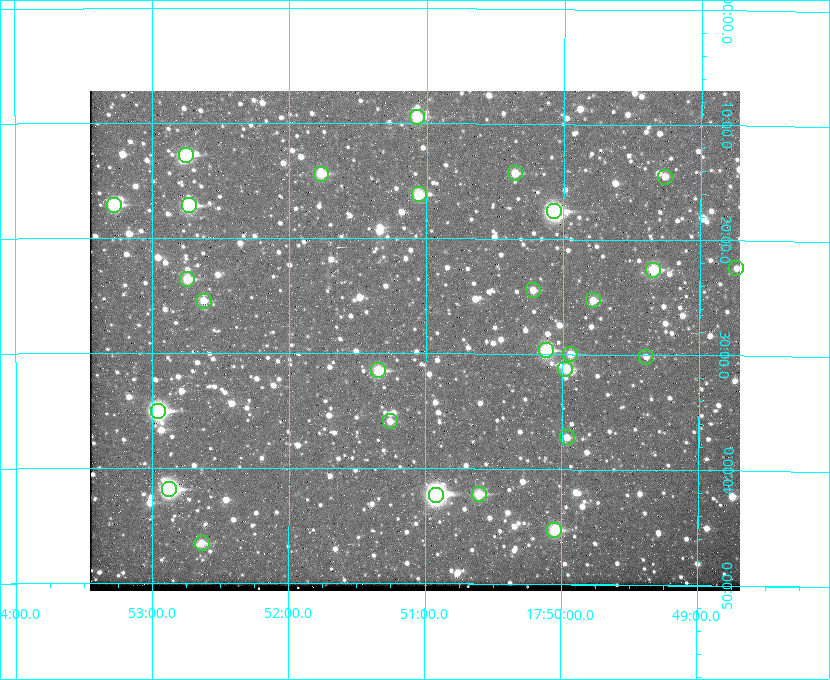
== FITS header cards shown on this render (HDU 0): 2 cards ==
NAXIS1  =                  650 / Width of table row in bytes
NAXIS2  =                  500 / Number of rows in table

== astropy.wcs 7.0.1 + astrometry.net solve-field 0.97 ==
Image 650 x 500 px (HDU 0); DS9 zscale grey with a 90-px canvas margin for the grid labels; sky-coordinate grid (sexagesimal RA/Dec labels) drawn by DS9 from the SOLVED WCS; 28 Tycho-2 reference stars matched to detected sources circled (green)
Header WCS: none
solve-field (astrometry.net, Tycho-2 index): SOLVED blind (the file carries no WCS)
Solved WCS: RA---TAN-SIP/DEC--TAN-SIP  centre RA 17:51:05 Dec +37:29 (267.77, +37.48 deg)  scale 5.22 arcsec/px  FOV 56.6' x 43.5'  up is +180 deg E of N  parity flipped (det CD > 0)
(file carries no celestial WCS; the grid is the blind solution)
Tycho-2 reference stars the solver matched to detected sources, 28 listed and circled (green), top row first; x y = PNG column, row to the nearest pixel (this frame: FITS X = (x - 90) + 1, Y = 500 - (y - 91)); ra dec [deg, ICRS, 3 dp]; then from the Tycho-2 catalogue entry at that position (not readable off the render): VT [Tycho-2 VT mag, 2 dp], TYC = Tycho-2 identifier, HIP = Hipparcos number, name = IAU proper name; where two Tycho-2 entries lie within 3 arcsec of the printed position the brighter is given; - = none
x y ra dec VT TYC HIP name
417 117 267.768 +37.157 9.98 2620-745-1 - -
186 155 268.189 +37.213 9.71 2620-542-1 - -
515 173 267.589 +37.238 11.09 2619-212-1 - -
321 174 267.943 +37.240 10.39 2620-505-1 - -
665 177 267.316 +37.242 12.03 2619-611-1 - -
419 194 267.764 +37.270 10.17 2620-784-1 - -
114 205 268.319 +37.285 9.88 2620-536-1 - -
189 205 268.183 +37.286 8.98 2620-786-1 87506 -
554 211 267.517 +37.293 8.96 2619-379-1 - -
736 268 267.184 +37.373 11.76 2619-235-1 - -
653 270 267.335 +37.377 10.60 2619-634-1 - -
187 279 268.186 +37.393 10.44 2620-175-1 - -
533 290 267.555 +37.408 11.50 2619-358-1 - -
593 300 267.445 +37.422 11.17 2619-451-1 - -
204 301 268.156 +37.424 11.25 2620-712-1 - -
546 350 267.531 +37.495 10.07 2619-274-1 - -
570 354 267.485 +37.500 11.33 2619-40-1 - -
646 357 267.347 +37.503 12.15 3088-638-1 - -
565 369 267.494 +37.522 10.35 3088-270-1 - -
378 370 267.836 +37.525 9.96 3089-889-1 - -
158 411 268.239 +37.584 8.64 3089-755-1 - -
390 421 267.815 +37.598 11.54 3089-1081-1 - -
567 437 267.491 +37.621 11.40 3088-1284-1 - -
169 489 268.219 +37.697 8.93 3089-671-1 - -
479 494 267.652 +37.703 11.04 3089-693-1 - -
436 495 267.730 +37.705 8.13 3089-1203-1 87349 -
554 530 267.512 +37.755 10.10 3089-2332-1 - -
202 543 268.159 +37.775 11.22 3089-2245-1 - -